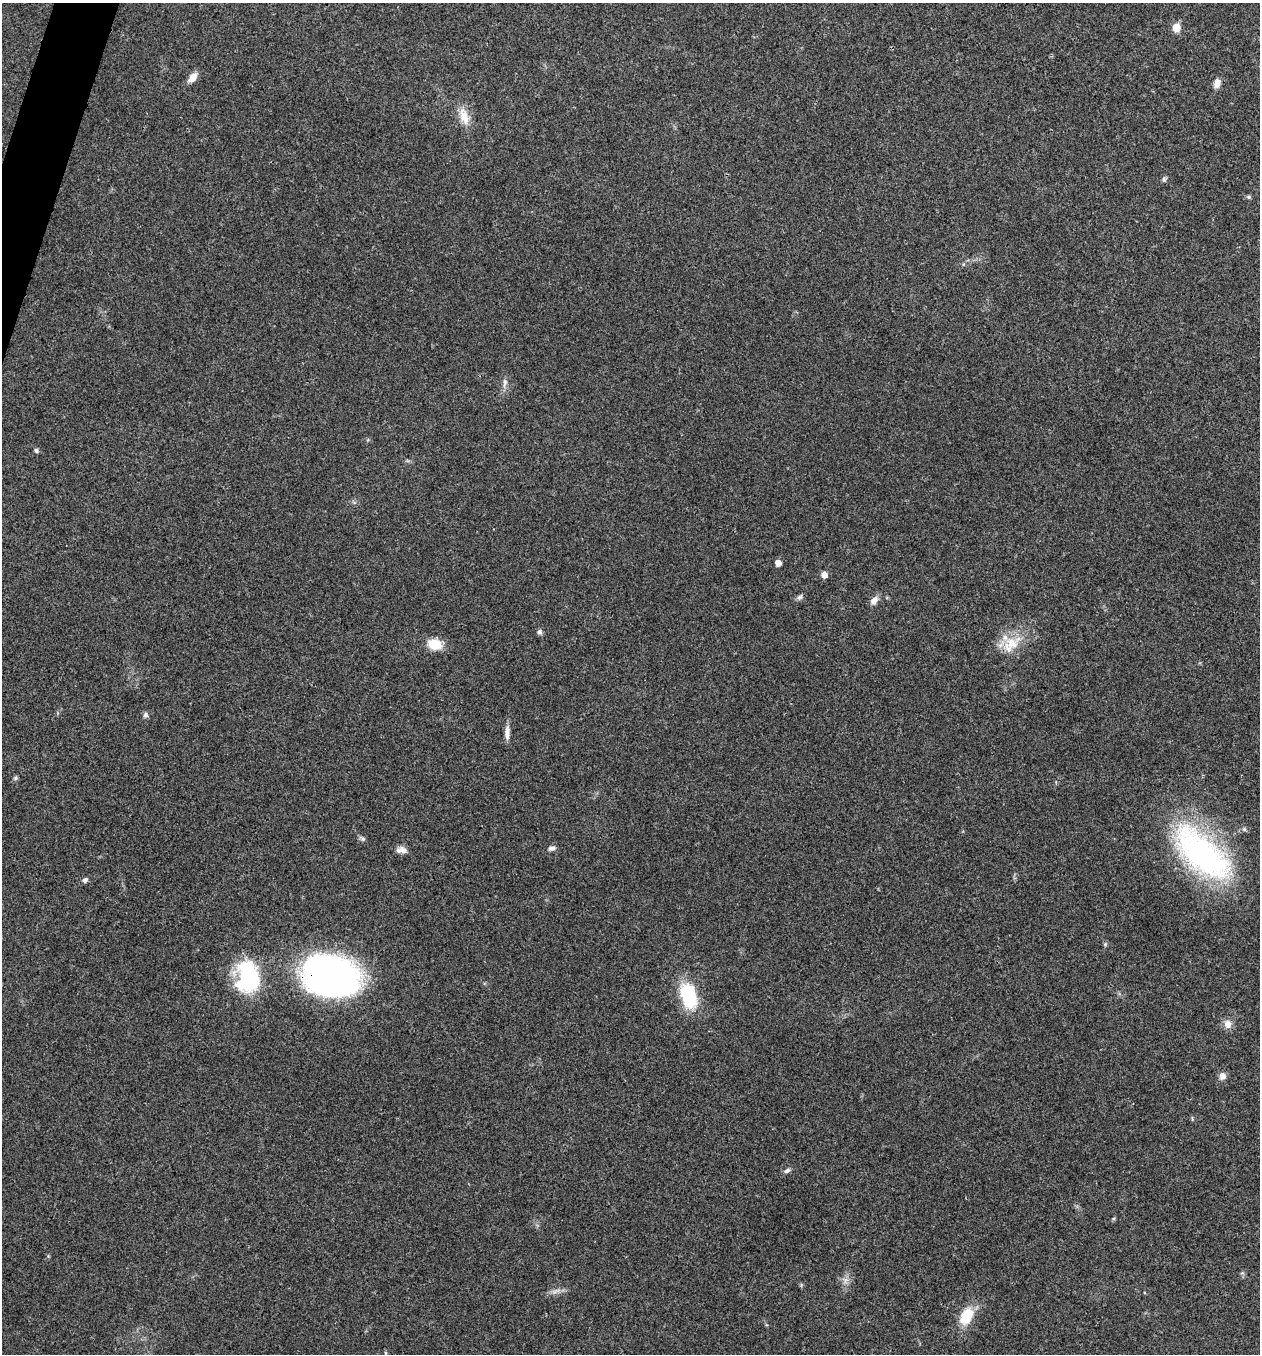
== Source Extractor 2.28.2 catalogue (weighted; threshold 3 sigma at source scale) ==
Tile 11 of 4 x 4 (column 3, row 3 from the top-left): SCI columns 2650-3907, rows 1358-2709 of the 5432 x 5416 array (HDU 1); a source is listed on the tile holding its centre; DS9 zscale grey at full resolution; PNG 1262 x 1356 px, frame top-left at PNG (2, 3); no overlay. Shown black and unused: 1% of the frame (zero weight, under 3 of 4 exposures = <1% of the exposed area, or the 3 px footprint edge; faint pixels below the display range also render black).
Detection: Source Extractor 2.28.2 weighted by HDU 2 'WHT'; one run over the whole footprint, this tile lists its part. Background 0.0239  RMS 0.0041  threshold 0.0185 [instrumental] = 3 sigma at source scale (4.5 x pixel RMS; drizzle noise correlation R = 1.50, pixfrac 1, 0.05/0.05 arcsec/px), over >= 5 px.
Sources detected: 32; all 32 listed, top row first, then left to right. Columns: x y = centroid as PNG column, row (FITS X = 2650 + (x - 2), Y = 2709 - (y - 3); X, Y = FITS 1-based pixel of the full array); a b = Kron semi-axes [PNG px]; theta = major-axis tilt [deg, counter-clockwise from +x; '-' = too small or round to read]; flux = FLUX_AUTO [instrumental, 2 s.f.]
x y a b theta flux
1176 28 6 5 - 9.1
193 77 10 7 46 4.1
1217 83 11 8 74 2.5
464 117 24 12 -71 6.1
1164 179 7 5 -69 0.81
1249 197 6 5 - 0.69
505 382 14 5 81 1.8
36 451 5 5 - 0.98
778 563 5 5 - 3
824 575 5 5 - 3.1
800 597 9 6 35 1.1
874 600 12 7 53 2.5
540 632 7 6 - 1.1
435 644 15 10 -12 8.6
1011 644 27 19 47 11
145 715 7 7 - 1.1
507 733 19 6 90 2.6
16 778 6 5 - 0.71
1244 829 6 5 - 0.78
362 839 9 5 -38 0.94
552 848 11 6 19 1.4
402 850 14 7 -4 2.5
1202 853 88 39 -42 92
85 880 7 5 45 1.1
330 976 55 38 -15 150
248 977 35 25 -85 36
689 996 26 14 -76 27
1228 1024 11 10 - 3
1222 1076 9 8 - 2
787 1171 9 6 26 1.1
555 1292 7 5 25 1.3
966 1316 20 12 62 12
Overlapping masked pixels (flux is a lower limit): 1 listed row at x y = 330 976